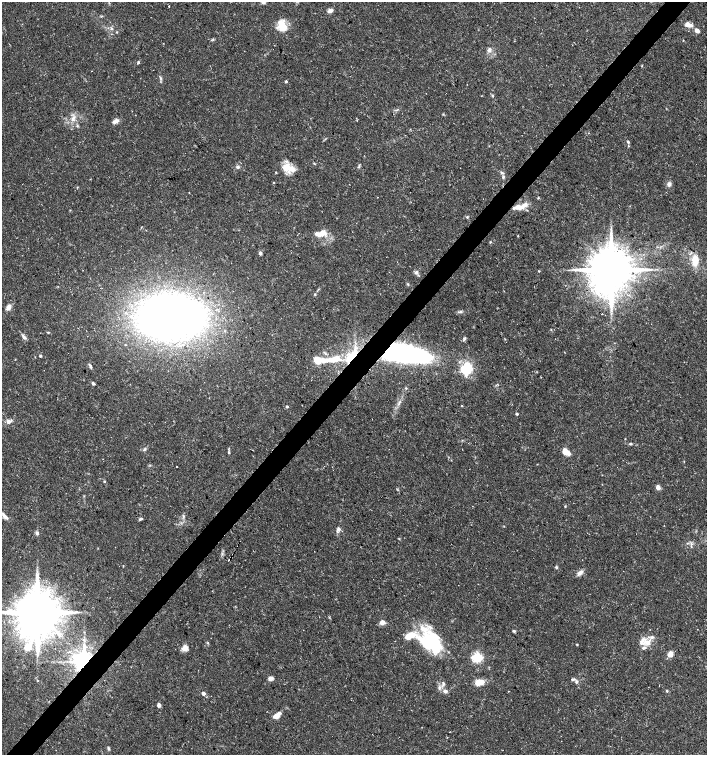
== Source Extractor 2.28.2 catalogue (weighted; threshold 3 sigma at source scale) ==
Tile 7 of 4 x 4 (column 3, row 2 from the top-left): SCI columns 2982-4390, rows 3018-4522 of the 6027 x 6026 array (HDU 1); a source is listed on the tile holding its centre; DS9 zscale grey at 2 x 2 block average (1 PNG px = mean of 2 x 2 image px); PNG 709 x 757 px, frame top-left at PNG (2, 2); no overlay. Shown black and unused: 4% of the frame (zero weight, under 3 of 5 exposures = <1% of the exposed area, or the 3 px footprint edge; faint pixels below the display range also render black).
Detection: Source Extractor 2.28.2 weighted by HDU 2 'WHT'; one run over the whole footprint, this tile lists its part. Background 0.0289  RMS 0.0022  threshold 0.00999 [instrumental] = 3 sigma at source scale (4.5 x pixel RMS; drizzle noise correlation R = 1.50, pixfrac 1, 0.0396/0.0396 arcsec/px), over >= 5 px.
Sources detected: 122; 1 inside a brighter object's white glare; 1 cosmic-ray / hot-pixel residue — not listed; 18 inside a brighter listed object's ellipse — not listed separately; the other 102 listed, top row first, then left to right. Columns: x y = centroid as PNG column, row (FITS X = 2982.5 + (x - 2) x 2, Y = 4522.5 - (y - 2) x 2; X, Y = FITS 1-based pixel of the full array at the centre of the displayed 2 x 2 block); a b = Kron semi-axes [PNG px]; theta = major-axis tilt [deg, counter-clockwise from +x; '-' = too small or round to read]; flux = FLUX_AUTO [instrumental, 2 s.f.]
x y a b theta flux
263 2 6 3 -8 1.1
168 6 2 2 - 4.7
330 11 6 4 20 2.1
688 25 7 4 -20 5.2
282 26 15 11 -65 8.4
112 29 4 3 - 0.84
697 30 4 3 - 4.2
489 50 6 4 40 1.7
138 62 4 3 - 0.67
642 66 3 2 - 0.29
161 78 4 3 - 0.75
286 81 3 3 - 0.69
492 96 4 3 - 0.61
73 118 8 4 77 2.3
115 121 9 4 22 2.3
77 126 4 3 - 0.6
628 142 4 3 - 0.78
314 163 4 2 - 0.37
359 166 6 3 85 0.71
238 167 4 4 - 1.1
288 167 16 9 -39 6.8
276 172 3 2 - 0.32
503 177 6 4 78 1.1
274 182 4 2 - 0.27
669 184 5 5 - 2.1
189 193 3 2 - 0.21
538 198 3 2 - 0.32
522 207 8 6 27 3
514 208 7 4 19 1.2
467 217 3 3 - 0.54
318 234 17 7 9 4.9
490 242 4 2 - 0.41
260 253 4 4 - 1
695 261 14 8 89 7.7
611 270 12 11 - 2100
539 271 3 2 - 0.32
416 272 6 5 - 1.3
408 284 5 3 - 0.59
315 294 4 3 - 0.5
8 307 7 4 59 3
460 312 6 2 5 0.8
170 317 36 24 0 510
551 330 3 2 - 0.3
48 332 5 2 - 0.47
24 337 8 4 -54 1.5
464 339 6 4 62 0.9
403 353 36 12 -8 190
40 356 3 3 - 0.68
353 357 17 11 69 20
333 359 34 10 7 19
90 366 8 3 -59 1
467 369 5 4 - 47
93 383 4 3 - 1
406 388 3 3 - 0.43
399 403 3 2 - 0.5
461 406 2 2 - 0.3
287 407 3 3 - 0.73
517 414 2 2 - 0.9
9 421 6 5 - 2.1
625 439 3 2 - 0.24
631 444 4 3 - 0.63
144 449 5 3 - 0.87
229 452 4 2 - 0.56
566 452 11 6 -37 4
176 466 2 2 - 0.53
104 481 3 2 - 0.39
658 487 5 4 - 2.3
565 506 3 3 - 0.38
4 516 10 4 -48 2.3
183 516 6 3 -76 0.87
141 519 5 3 - 0.78
504 526 2 2 - 0.25
338 529 6 5 - 1.6
37 533 5 5 - 1.1
687 543 3 3 - 0.45
691 544 4 3 - 0.98
229 560 2 2 - 0.9
123 566 3 2 - 0.24
556 568 5 2 - 0.54
580 573 9 5 35 2.3
37 612 12 11 - 2400
382 622 3 3 - 9.5
514 631 4 3 - 0.79
647 642 14 8 -11 5.2
431 643 30 19 -29 33
577 644 3 2 - 0.36
28 647 8 7 - 8.4
184 649 8 6 -12 2.6
670 654 6 5 - 4
477 657 4 3 - 76
84 662 4 4 - 710
270 678 6 4 11 2
572 679 6 4 6 1
479 682 7 5 5 8.9
576 682 4 3 - 0.83
443 684 6 4 85 1.3
445 691 6 5 - 1.6
667 691 4 3 - 0.52
203 693 3 2 - 3.2
159 705 4 4 - 1.7
276 716 5 4 - 4.4
108 748 5 3 - 0.9
Overlapping masked pixels (flux is a lower limit): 4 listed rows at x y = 403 353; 353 357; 229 560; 84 662
Isophote crosses this tile's border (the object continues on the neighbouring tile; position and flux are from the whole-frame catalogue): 2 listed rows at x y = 263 2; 37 612
Diffuse or blended objects may show on this block-average render without a row.